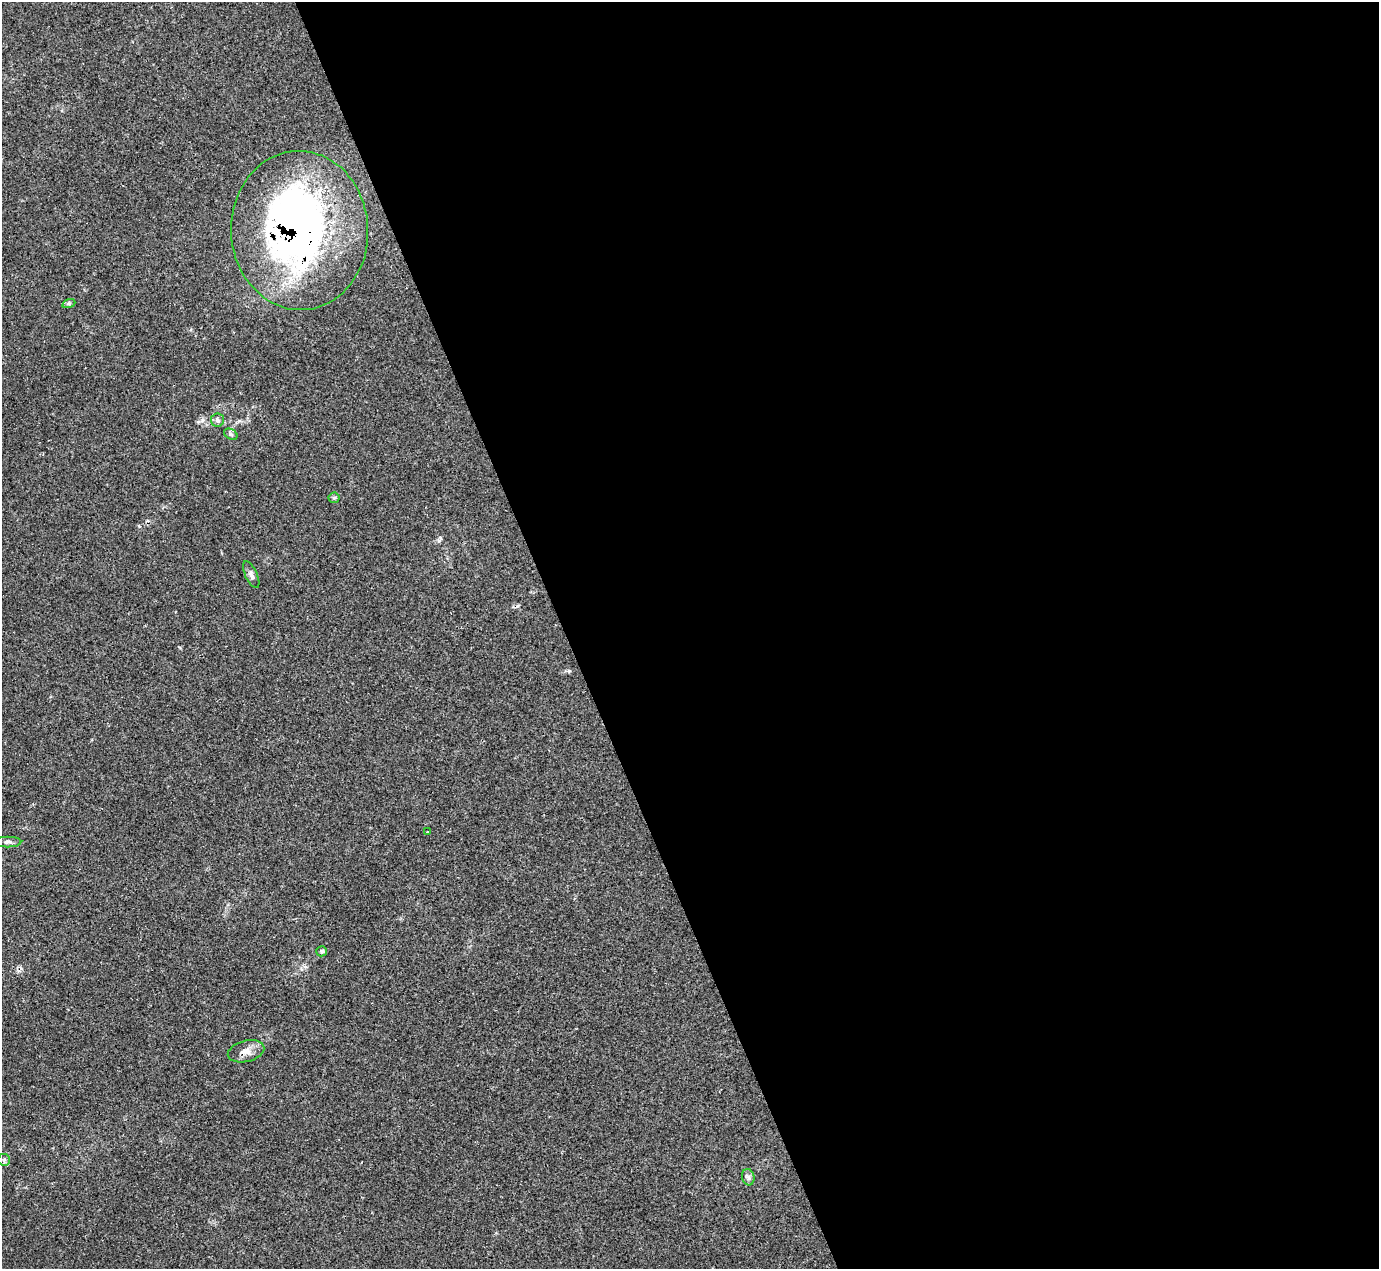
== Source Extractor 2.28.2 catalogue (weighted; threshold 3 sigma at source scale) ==
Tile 8 of 4 x 4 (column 4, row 2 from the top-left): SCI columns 4132-5508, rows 2809-4075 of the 5525 x 5503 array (HDU 1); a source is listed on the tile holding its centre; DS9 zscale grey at full resolution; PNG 1381 x 1271 px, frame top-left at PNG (2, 2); each listed source drawn as its Kron ellipse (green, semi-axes under 4 px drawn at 4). Shown black and unused: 59% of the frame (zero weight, under 2 of 3 exposures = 1% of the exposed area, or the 3 px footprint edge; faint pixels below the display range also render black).
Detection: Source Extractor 2.28.2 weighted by HDU 2 'WHT'; one run over the whole footprint, this tile lists its part. Background 0.134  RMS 0.007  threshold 0.0314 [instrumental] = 3 sigma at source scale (4.5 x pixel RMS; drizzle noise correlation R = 1.50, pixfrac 1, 0.05/0.05 arcsec/px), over >= 5 px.
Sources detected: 15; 1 inside a brighter object's white glare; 1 cosmic-ray / hot-pixel residue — neither listed nor drawn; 1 inside a brighter listed object's ellipse — not listed separately; the other 12 listed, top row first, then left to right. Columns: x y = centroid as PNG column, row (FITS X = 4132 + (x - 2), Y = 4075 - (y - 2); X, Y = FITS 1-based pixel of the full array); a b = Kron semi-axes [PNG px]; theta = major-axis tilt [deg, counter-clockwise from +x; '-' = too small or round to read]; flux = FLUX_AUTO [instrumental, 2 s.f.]
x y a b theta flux
300 230 79 68 -87 290
69 303 6 4 19 1.1
217 420 6 6 - 2.5
231 434 7 5 -32 1.3
334 498 5 5 - 1.1
251 575 14 6 -64 2.5
427 832 2 2 - 0.62
7 842 14 5 0 2.4
322 951 5 5 - 1.5
246 1051 18 10 14 6
4 1160 6 6 - 1.4
748 1177 8 6 -77 1.8
Overlapping masked pixels (flux is a lower limit): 2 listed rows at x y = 300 230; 246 1051
Unlisted compact peaks at least as high as the median listed source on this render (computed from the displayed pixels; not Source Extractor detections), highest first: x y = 569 671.